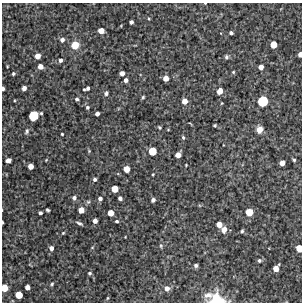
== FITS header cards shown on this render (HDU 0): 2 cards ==
NAXIS1  =                  300 / Width of image
NAXIS2  =                  300 / Height of image

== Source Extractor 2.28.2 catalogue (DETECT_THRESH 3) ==
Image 300 x 300 px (HDU 0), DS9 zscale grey, 1 PNG px = 1 image px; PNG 304 x 304 px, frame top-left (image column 1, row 300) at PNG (2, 3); no overlay
Background 3470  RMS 200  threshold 605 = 3 sigma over >= 5 px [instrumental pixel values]
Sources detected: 85; all 85 listed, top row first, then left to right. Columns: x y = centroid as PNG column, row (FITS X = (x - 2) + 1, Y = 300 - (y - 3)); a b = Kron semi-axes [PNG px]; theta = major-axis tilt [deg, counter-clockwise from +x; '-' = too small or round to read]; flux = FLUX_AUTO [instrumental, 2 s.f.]
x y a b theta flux
205 3 4 2 - 8000
131 22 4 4 - 35000
101 31 5 5 - 110000
221 33 3 2 - 8800
231 33 4 3 - 27000
62 40 6 6 - 48000
75 45 8 8 - 180000
273 45 5 5 - 160000
300 54 4 3 - 55000
38 56 5 5 - 90000
226 57 6 5 - 28000
60 60 5 4 - 39000
7 66 4 3 - 10000
40 66 5 5 - 90000
261 67 4 4 - 72000
233 72 4 4 - 15000
122 73 4 4 - 58000
13 74 4 4 - 20000
166 78 5 4 - 96000
126 80 4 4 - 45000
3 88 4 3 - 33000
24 88 4 4 - 58000
87 88 7 4 21 40000
220 91 6 4 55 130000
106 93 5 5 - 35000
143 97 4 3 - 17000
77 99 4 4 - 26000
184 101 5 5 - 100000
263 101 8 7 - 410000
87 107 5 4 - 26000
41 113 3 3 - 15000
97 114 4 4 - 46000
33 116 7 7 - 350000
215 125 3 3 - 18000
159 127 4 3 - 18000
259 129 7 6 - 110000
27 131 8 5 72 28000
62 134 3 3 - 15000
183 137 5 3 - 19000
89 151 5 4 - 14000
152 151 6 6 - 230000
178 155 5 5 - 93000
8 160 5 4 - 56000
46 160 4 3 - 10000
294 160 4 3 - 20000
282 163 5 4 - 87000
186 165 3 2 - 11000
31 166 5 4 - 96000
126 169 5 5 - 120000
153 174 3 2 - 10000
95 179 5 4 - 30000
115 189 5 5 - 170000
74 198 5 5 - 38000
120 198 4 4 - 42000
100 199 5 4 - 44000
153 200 4 4 - 43000
88 202 6 5 - 22000
47 210 4 3 - 20000
81 210 5 5 - 120000
249 212 6 6 - 200000
40 213 4 3 - 28000
110 213 5 5 - 120000
95 221 4 4 - 63000
117 221 3 3 - 26000
2 222 3 2 - 15000
79 223 9 4 -25 30000
219 224 5 5 - 110000
224 230 6 5 - 120000
242 231 5 3 - 20000
63 233 4 3 - 13000
161 246 6 5 - 21000
51 248 5 5 - 53000
299 248 6 4 -70 170000
259 260 5 5 - 24000
196 265 4 4 - 28000
276 268 6 4 57 110000
90 273 4 4 - 22000
52 284 5 4 - 20000
27 287 4 4 - 75000
4 288 6 5 - 180000
167 288 6 6 - 72000
19 295 6 5 - 180000
208 295 12 7 4 78000
107 298 5 3 - 11000
217 300 15 12 -8 410000
At the frame edge (FLAGS 8, measured only in part): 7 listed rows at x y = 205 3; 300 54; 3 88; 2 222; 299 248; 4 288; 217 300